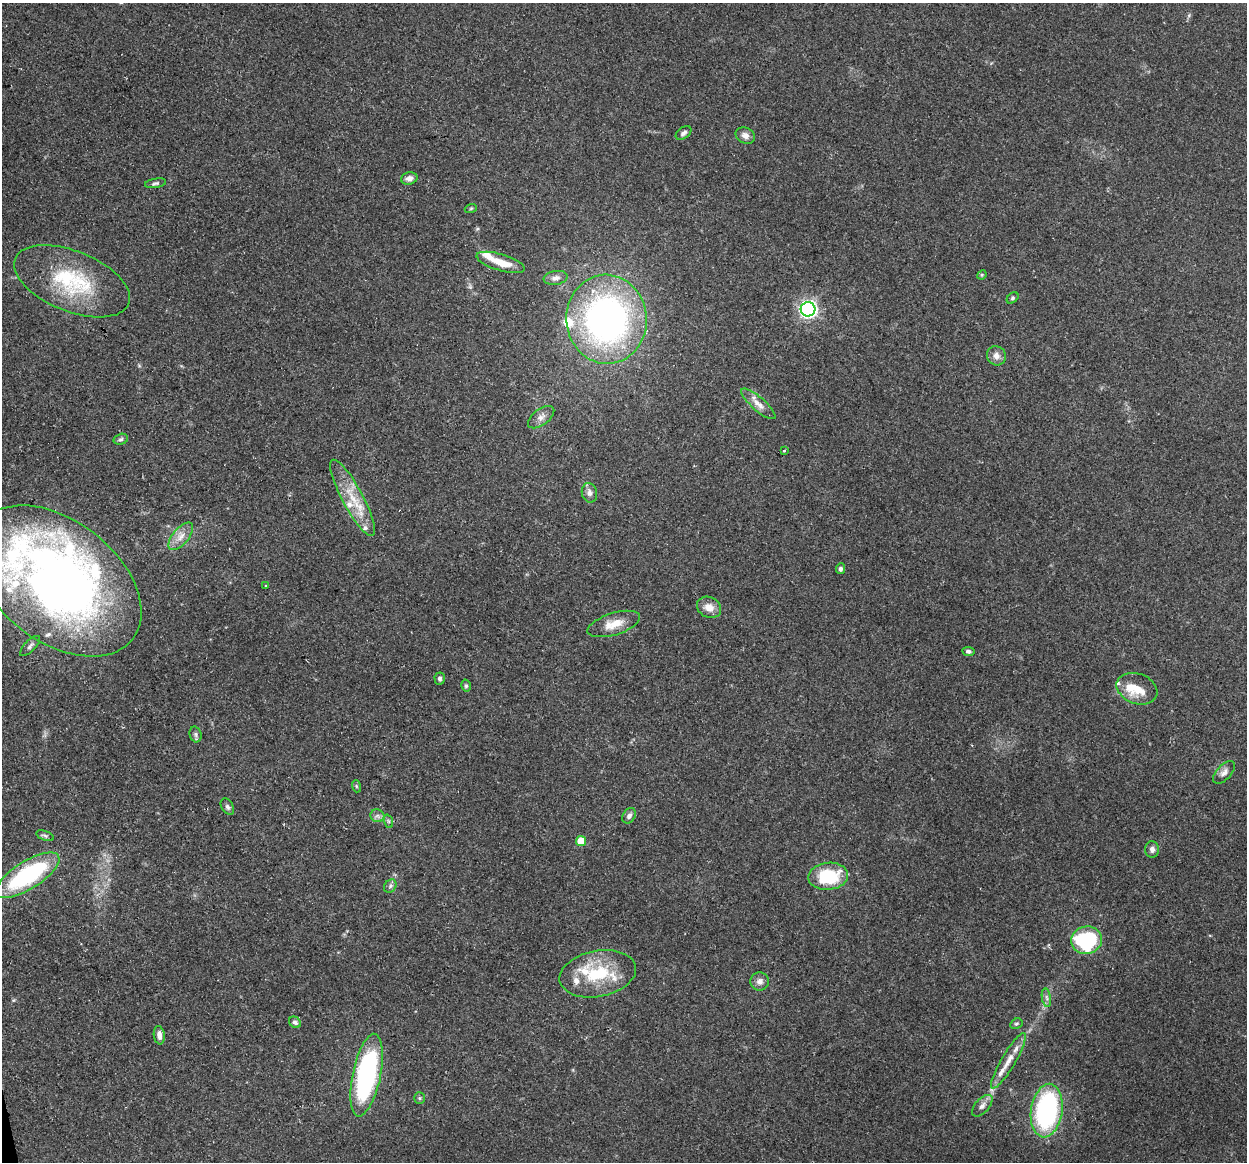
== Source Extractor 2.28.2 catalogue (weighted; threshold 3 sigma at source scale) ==
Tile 7 of 4 x 4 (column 3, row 2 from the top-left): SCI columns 2489-3733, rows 2407-3566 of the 4977 x 4761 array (HDU 1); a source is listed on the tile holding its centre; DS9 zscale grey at full resolution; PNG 1249 x 1164 px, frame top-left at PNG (2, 3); each listed source drawn as its Kron ellipse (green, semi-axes under 4 px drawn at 4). Shown black and unused: <1% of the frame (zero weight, under 2 of 3 exposures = <1% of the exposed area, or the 3 px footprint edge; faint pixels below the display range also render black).
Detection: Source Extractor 2.28.2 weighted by HDU 2 'WHT'; one run over the whole footprint, this tile lists its part. Background 0.148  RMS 0.0061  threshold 0.0276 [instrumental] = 3 sigma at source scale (4.5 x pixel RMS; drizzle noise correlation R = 1.50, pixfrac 1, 0.0396/0.0396 arcsec/px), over >= 5 px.
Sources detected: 67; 12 inside a brighter listed object's ellipse — not listed separately; the other 55 listed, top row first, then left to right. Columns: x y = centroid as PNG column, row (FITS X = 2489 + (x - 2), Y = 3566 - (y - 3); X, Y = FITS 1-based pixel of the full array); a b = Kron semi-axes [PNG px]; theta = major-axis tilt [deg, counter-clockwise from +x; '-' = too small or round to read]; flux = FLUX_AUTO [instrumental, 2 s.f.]
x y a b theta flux
684 133 9 5 36 1.8
745 136 10 7 -26 3.2
409 178 8 6 12 3.1
155 183 11 4 10 1.4
471 208 6 4 19 0.76
501 262 25 8 -17 10
982 275 5 4 - 0.7
556 278 12 7 9 2.7
72 281 61 30 -22 52
1013 298 6 5 - 1.1
808 309 7 7 - 180
607 319 44 40 -85 220
996 356 10 9 - 3.9
758 404 22 6 -41 5.6
541 417 15 8 37 4.1
121 439 7 5 16 1.3
784 451 3 2 - 0.57
589 493 10 7 -76 2.8
353 498 43 10 -62 18
181 536 17 8 50 5.5
841 569 5 4 - 1.5
57 581 95 60 -38 570
266 585 3 2 - 0.64
709 607 12 10 -26 6.2
614 624 27 11 17 11
30 646 13 5 45 2
968 651 6 4 -7 1.6
440 678 6 5 - 1.5
466 686 6 4 -76 1.1
1137 689 21 15 -20 12
196 734 8 6 -74 1.5
1224 772 14 7 47 3.2
356 786 6 4 -72 0.88
227 807 9 6 -59 1.7
377 816 7 6 - 1.9
629 816 8 6 56 2.4
388 821 7 4 -71 1.1
45 836 9 4 -19 1.4
581 841 5 5 - 11
1152 849 8 7 - 2.8
28 875 36 14 32 79
828 876 20 13 5 33
390 886 7 5 49 1.6
1086 940 15 13 13 56
598 974 39 23 11 33
760 981 9 9 - 3.3
1046 998 9 4 -80 1.9
295 1022 6 5 - 1.9
1016 1024 6 5 - 1.1
159 1035 9 5 -82 3.7
1008 1061 32 7 59 8
367 1075 42 14 78 120
419 1098 6 5 - 1
982 1106 13 7 48 3.3
1047 1111 27 16 81 99
Isophote crosses this tile's border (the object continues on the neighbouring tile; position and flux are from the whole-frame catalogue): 1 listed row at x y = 57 581